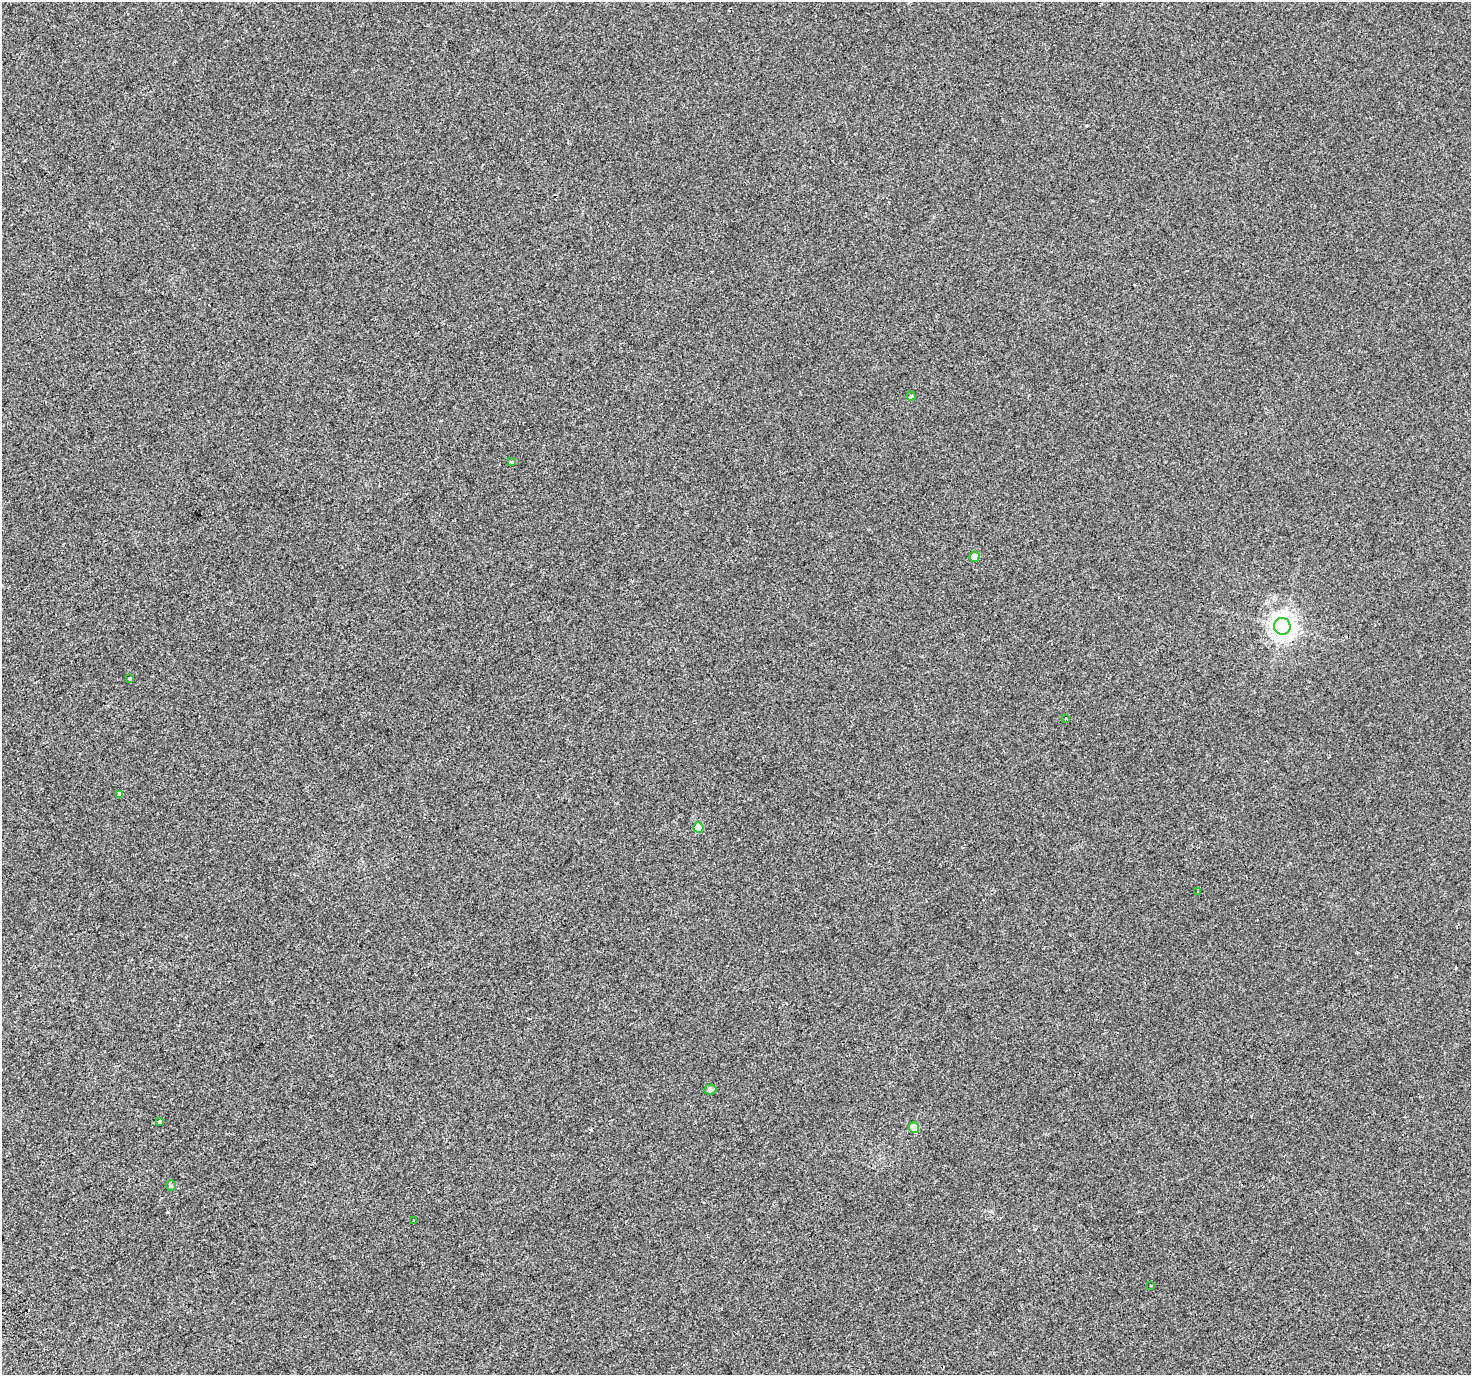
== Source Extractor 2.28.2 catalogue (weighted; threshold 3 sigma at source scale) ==
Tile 7 of 4 x 4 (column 3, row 2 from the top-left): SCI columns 2995-4463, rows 2956-4328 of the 5983 x 5851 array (HDU 1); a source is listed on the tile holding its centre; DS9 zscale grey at full resolution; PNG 1473 x 1377 px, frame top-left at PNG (2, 2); each listed source drawn as its Kron ellipse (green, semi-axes under 4 px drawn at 4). Shown black and unused: <1% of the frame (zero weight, under 2 of 3 exposures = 3% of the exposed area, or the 3 px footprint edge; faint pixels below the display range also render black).
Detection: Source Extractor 2.28.2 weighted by HDU 2 'WHT'; one run over the whole footprint, this tile lists its part. Background 0.00334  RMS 0.0036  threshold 0.016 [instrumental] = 3 sigma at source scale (4.5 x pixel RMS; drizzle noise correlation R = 1.50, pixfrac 1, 0.0396/0.0396 arcsec/px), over >= 5 px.
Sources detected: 16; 1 cosmic-ray / hot-pixel residue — neither listed nor drawn; the other 15 listed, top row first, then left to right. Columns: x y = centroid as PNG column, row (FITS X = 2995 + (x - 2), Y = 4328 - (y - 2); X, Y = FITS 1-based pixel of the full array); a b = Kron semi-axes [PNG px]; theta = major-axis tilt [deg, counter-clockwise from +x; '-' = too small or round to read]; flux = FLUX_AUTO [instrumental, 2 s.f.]
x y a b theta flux
911 396 4 4 - 0.46
512 462 4 3 - 0.47
975 557 5 5 - 4
1282 626 8 8 - 310
130 678 3 3 - 0.51
1066 718 3 3 - 0.44
120 794 4 4 - 1.8
698 827 5 5 - 6.3
1198 892 3 3 - 0.96
710 1090 6 5 - 1
160 1122 4 3 - 3.2
914 1128 5 5 - 4.1
171 1186 5 4 - 0.55
414 1221 3 3 - 4.5
1151 1285 3 3 - 1.3
Unlisted compact peaks at least as high as the median listed source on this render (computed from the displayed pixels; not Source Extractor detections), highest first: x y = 1086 126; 1357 952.